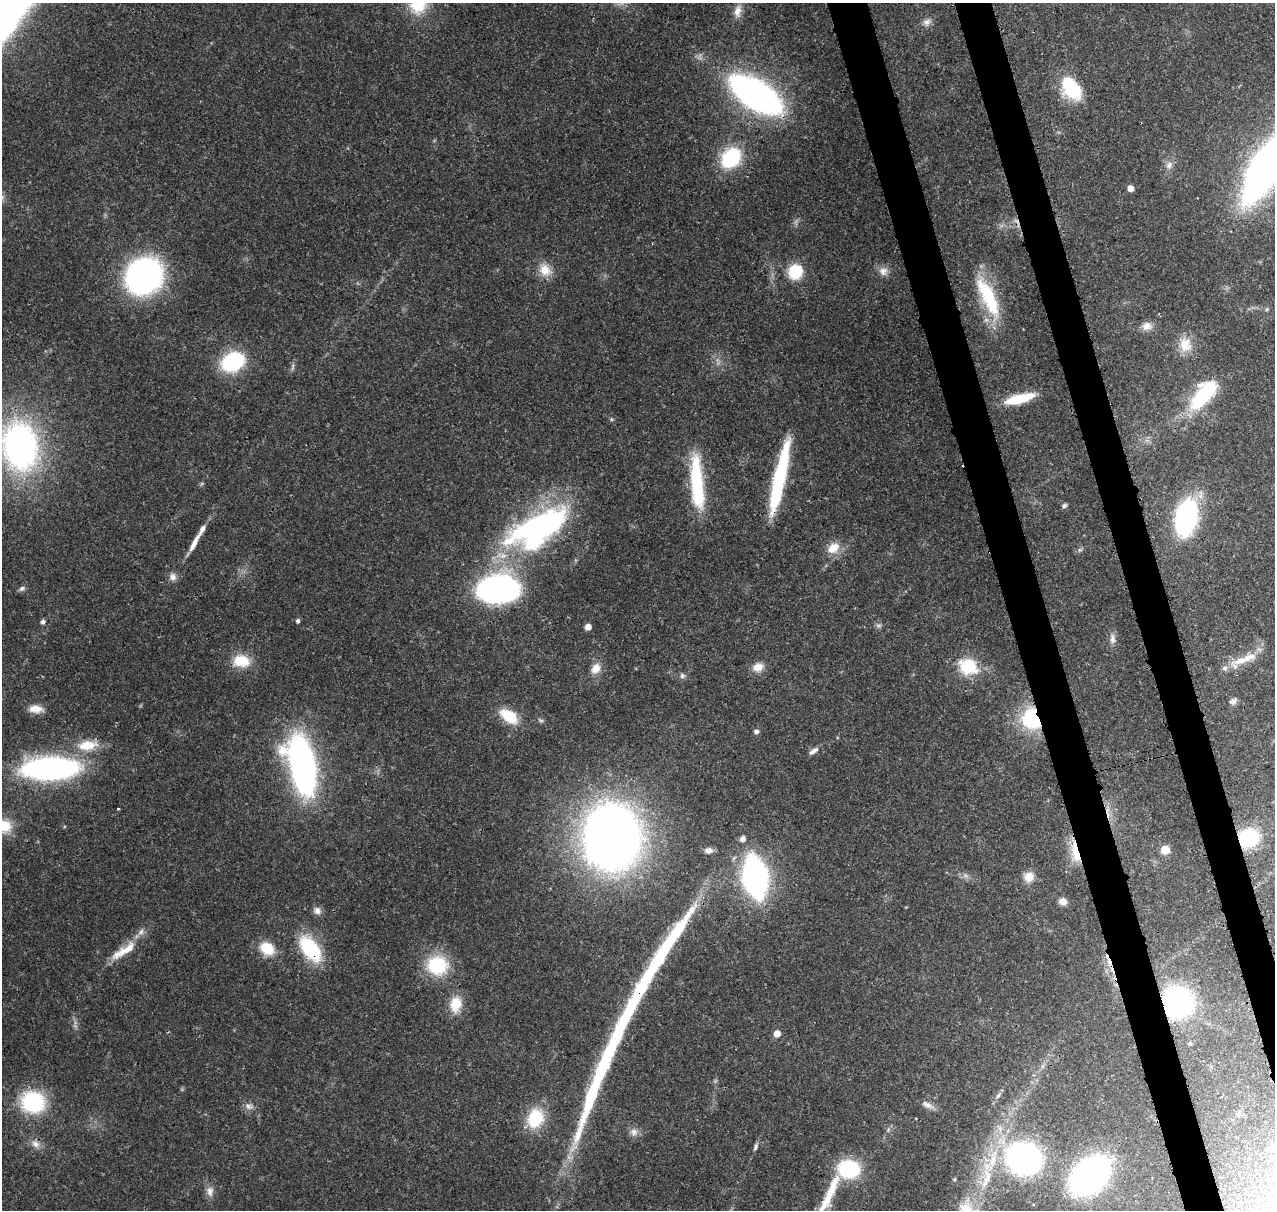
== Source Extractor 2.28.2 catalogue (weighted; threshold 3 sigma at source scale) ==
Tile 6 of 4 x 4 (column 2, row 2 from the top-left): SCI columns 1388-2660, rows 2545-3752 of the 5323 x 5036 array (HDU 1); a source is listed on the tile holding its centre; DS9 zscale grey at full resolution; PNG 1277 x 1212 px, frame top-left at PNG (2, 3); no overlay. Shown black and unused: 6% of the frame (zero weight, under 3 of 4 exposures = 7% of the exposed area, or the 3 px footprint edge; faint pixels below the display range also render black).
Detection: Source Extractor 2.28.2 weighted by HDU 2 'WHT'; one run over the whole footprint, this tile lists its part. Background 0.0736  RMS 0.0034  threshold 0.0152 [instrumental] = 3 sigma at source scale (4.5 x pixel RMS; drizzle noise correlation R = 1.50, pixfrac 1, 0.0396/0.0396 arcsec/px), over >= 5 px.
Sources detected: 111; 3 too faint to see at this stretch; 7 inside a brighter object's white glare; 1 cosmic-ray / hot-pixel residue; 2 long thin detections or spike segments (spike, bleed or trail) — not listed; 6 inside a brighter listed object's ellipse — not listed separately; the other 92 listed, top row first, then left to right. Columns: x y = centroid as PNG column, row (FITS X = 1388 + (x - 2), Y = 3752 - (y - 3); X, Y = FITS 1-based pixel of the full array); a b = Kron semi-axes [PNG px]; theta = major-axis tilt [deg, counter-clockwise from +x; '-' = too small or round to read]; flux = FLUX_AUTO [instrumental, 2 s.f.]
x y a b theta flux
418 4 24 22 -89 15
738 11 19 10 78 3.6
927 22 12 10 31 2.1
1071 87 25 15 -54 23
756 95 32 15 -33 240
731 158 21 16 47 27
1169 165 11 8 65 2
1267 167 49 19 54 310
1130 188 5 5 - 3.2
545 270 19 14 -48 5.6
883 271 12 11 - 2.5
795 272 14 13 - 14
144 276 24 22 43 140
988 297 54 17 -65 24
1267 309 6 5 - 0.55
1147 326 14 11 6 3
1185 345 20 17 -74 6.8
233 362 19 14 25 36
1204 394 42 17 50 30
1020 399 31 9 15 13
611 419 6 4 21 0.53
20 446 43 31 -81 120
697 480 53 14 -87 29
779 481 72 11 77 45
1064 505 6 5 - 0.86
1186 518 23 13 75 88
539 525 82 26 22 79
194 543 27 6 61 4.1
833 548 18 13 36 5.6
1080 550 6 5 - 0.68
173 577 10 9 - 2
22 588 9 6 27 1.1
498 589 27 17 4 140
298 621 5 4 - 0.94
43 622 6 5 - 1.1
878 626 8 7 - 0.95
588 627 5 5 - 3.4
1112 639 15 7 -87 2
1242 660 33 10 15 7.2
241 661 19 14 -6 9.6
968 666 17 14 -24 18
758 667 14 10 15 3.6
596 668 15 11 56 3.8
682 676 8 6 89 0.95
1233 701 10 8 43 1.5
36 709 19 9 -4 4
509 716 23 12 -35 11
1032 719 17 14 -68 29
541 721 7 4 -1 0.63
756 732 6 5 - 1.2
87 745 31 14 7 9.5
812 752 10 6 34 1.6
302 765 48 21 -77 140
50 768 41 16 1 120
118 809 3 2 - 0.41
4 826 19 16 -17 8.8
612 837 42 35 -86 380
1248 838 19 17 19 24
742 839 6 5 - 1.8
709 850 10 7 2 1.8
1165 850 7 6 - 6.2
1075 852 32 10 -78 8.3
755 877 27 14 -80 130
1029 877 13 12 - 3.9
1063 901 9 7 -16 2.5
317 911 10 9 - 1.8
267 949 19 15 -36 8.7
310 949 30 16 -52 24
124 951 43 11 33 8.4
659 956 99 13 57 43
1109 961 22 4 -69 3.4
437 965 25 21 -5 21
1177 1002 21 20 - 85
455 1004 19 14 80 7.7
777 1033 5 5 - 4.1
1190 1043 6 5 - 0.64
998 1096 9 5 61 0.99
33 1102 26 23 -17 29
927 1105 18 7 -24 2.2
249 1106 13 8 -30 1.9
535 1118 23 18 68 16
888 1130 7 4 57 0.69
634 1132 11 10 - 2.3
36 1144 14 10 -37 2.8
756 1147 11 5 70 0.96
1273 1150 18 9 -34 3.4
1024 1158 24 21 -21 120
849 1169 18 15 -5 30
1089 1175 26 18 40 180
986 1179 34 15 72 14
210 1191 14 9 -89 2.6
966 1210 35 21 -63 13
Overlapping masked pixels (flux is a lower limit): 8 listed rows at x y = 779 481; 1032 719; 1248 838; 1075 852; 310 949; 659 956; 1109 961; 1177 1002
Isophote crosses this tile's border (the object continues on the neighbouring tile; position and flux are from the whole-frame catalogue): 6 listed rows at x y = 418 4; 1267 167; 20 446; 4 826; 1273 1150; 966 1210